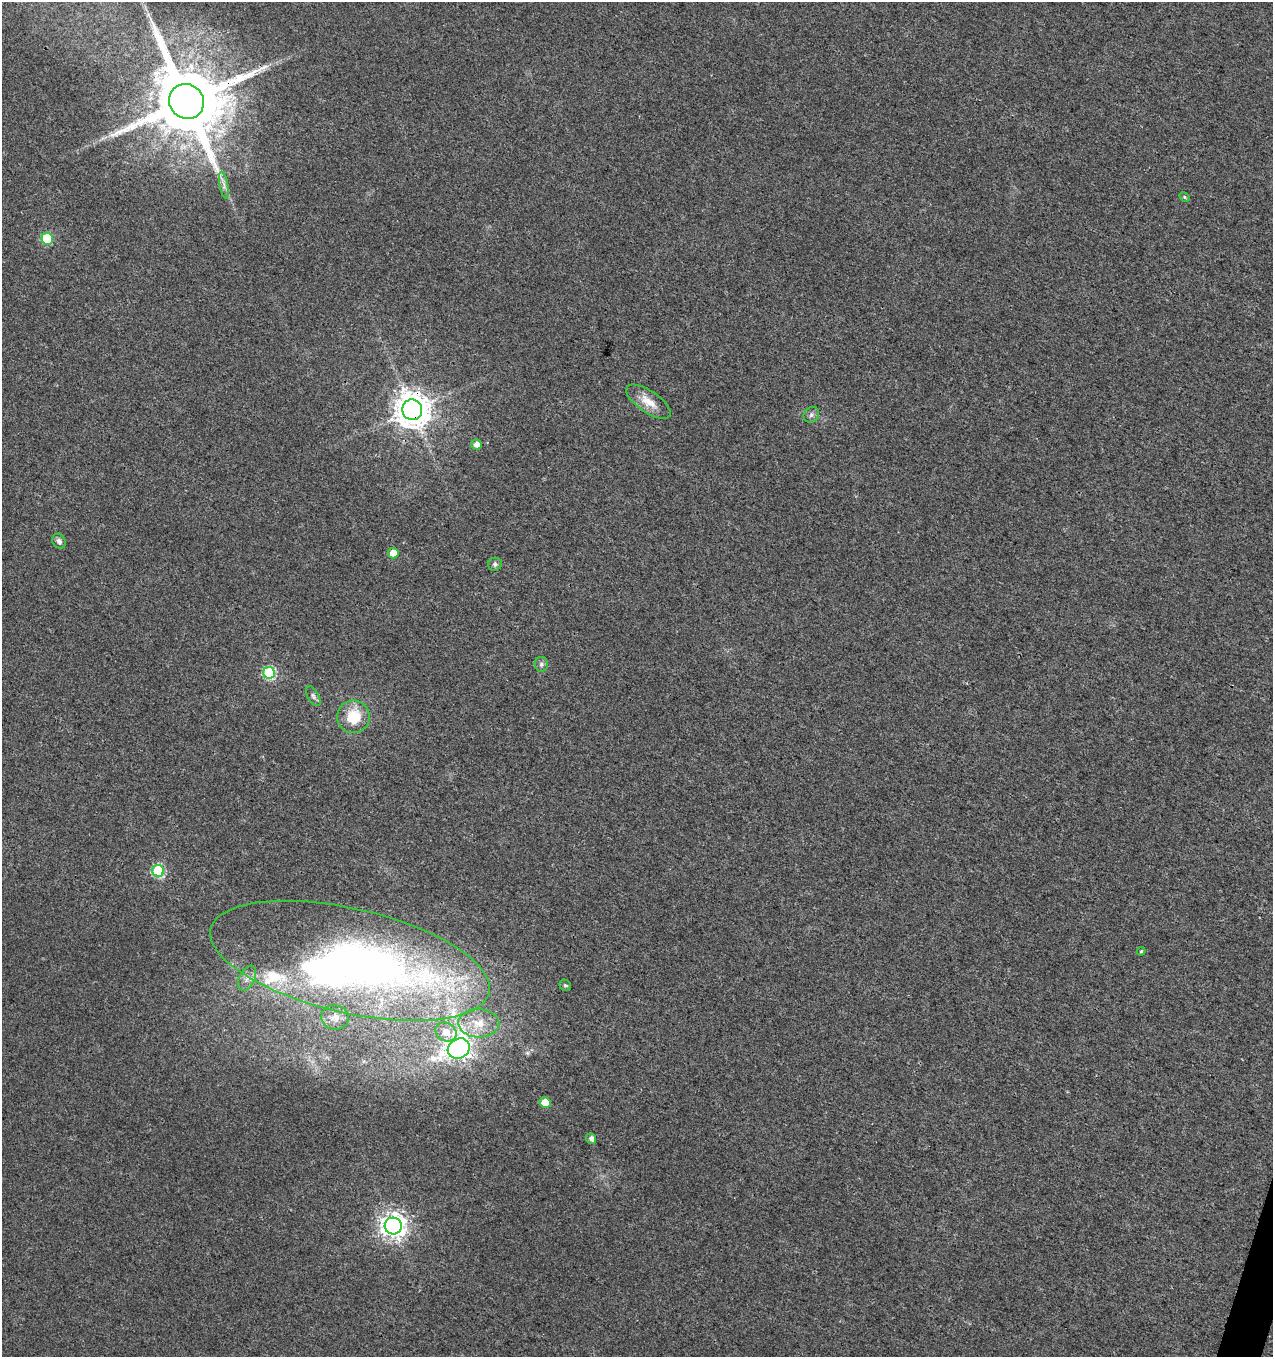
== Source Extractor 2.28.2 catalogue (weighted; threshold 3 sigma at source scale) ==
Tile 6 of 4 x 4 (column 2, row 2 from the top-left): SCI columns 1550-2820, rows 2709-4063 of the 5574 x 5425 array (HDU 1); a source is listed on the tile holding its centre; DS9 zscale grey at full resolution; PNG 1275 x 1359 px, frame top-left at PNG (2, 2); each listed source drawn as its Kron ellipse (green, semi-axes under 4 px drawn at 4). Shown black and unused: <1% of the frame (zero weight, under 3 of 4 exposures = <1% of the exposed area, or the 3 px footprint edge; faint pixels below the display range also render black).
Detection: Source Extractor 2.28.2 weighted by HDU 2 'WHT'; one run over the whole footprint, this tile lists its part. Background 0.00757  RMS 0.0031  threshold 0.0141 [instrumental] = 3 sigma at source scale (4.5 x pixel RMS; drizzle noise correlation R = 1.50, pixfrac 1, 0.0396/0.0396 arcsec/px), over >= 5 px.
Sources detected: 33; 2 inside a brighter object's white glare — neither listed nor drawn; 4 inside a brighter listed object's ellipse — not listed separately; the other 27 listed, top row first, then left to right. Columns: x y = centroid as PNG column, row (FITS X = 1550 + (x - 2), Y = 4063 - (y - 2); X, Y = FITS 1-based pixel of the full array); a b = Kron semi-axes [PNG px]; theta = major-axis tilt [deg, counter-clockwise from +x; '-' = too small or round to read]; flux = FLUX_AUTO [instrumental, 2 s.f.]
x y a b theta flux
187 101 18 17 - 4200
224 185 14 3 -79 1.1
1184 197 5 4 - 0.43
47 239 6 5 - 17
648 402 26 10 -34 4.8
412 410 10 10 - 670
811 415 8 7 - 1.1
476 444 5 5 - 2.2
59 541 8 6 -54 1.2
393 553 5 5 - 3.3
495 564 7 6 - 0.85
541 664 7 6 - 0.87
269 673 6 5 - 30
313 696 11 5 -61 0.85
353 717 16 16 - 9.8
158 871 6 6 - 29
1141 951 4 4 - 0.39
350 961 143 52 -13 150
247 978 13 7 64 2.1
565 985 6 5 - 0.65
335 1017 13 12 - 2.8
479 1023 20 14 -2 6.2
446 1032 11 9 -31 3.6
459 1049 11 9 27 190
545 1103 5 5 - 6.4
591 1138 5 5 - 1.3
393 1226 8 8 - 270
Overlapping masked pixels (flux is a lower limit): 3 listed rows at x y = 187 101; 412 410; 459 1049